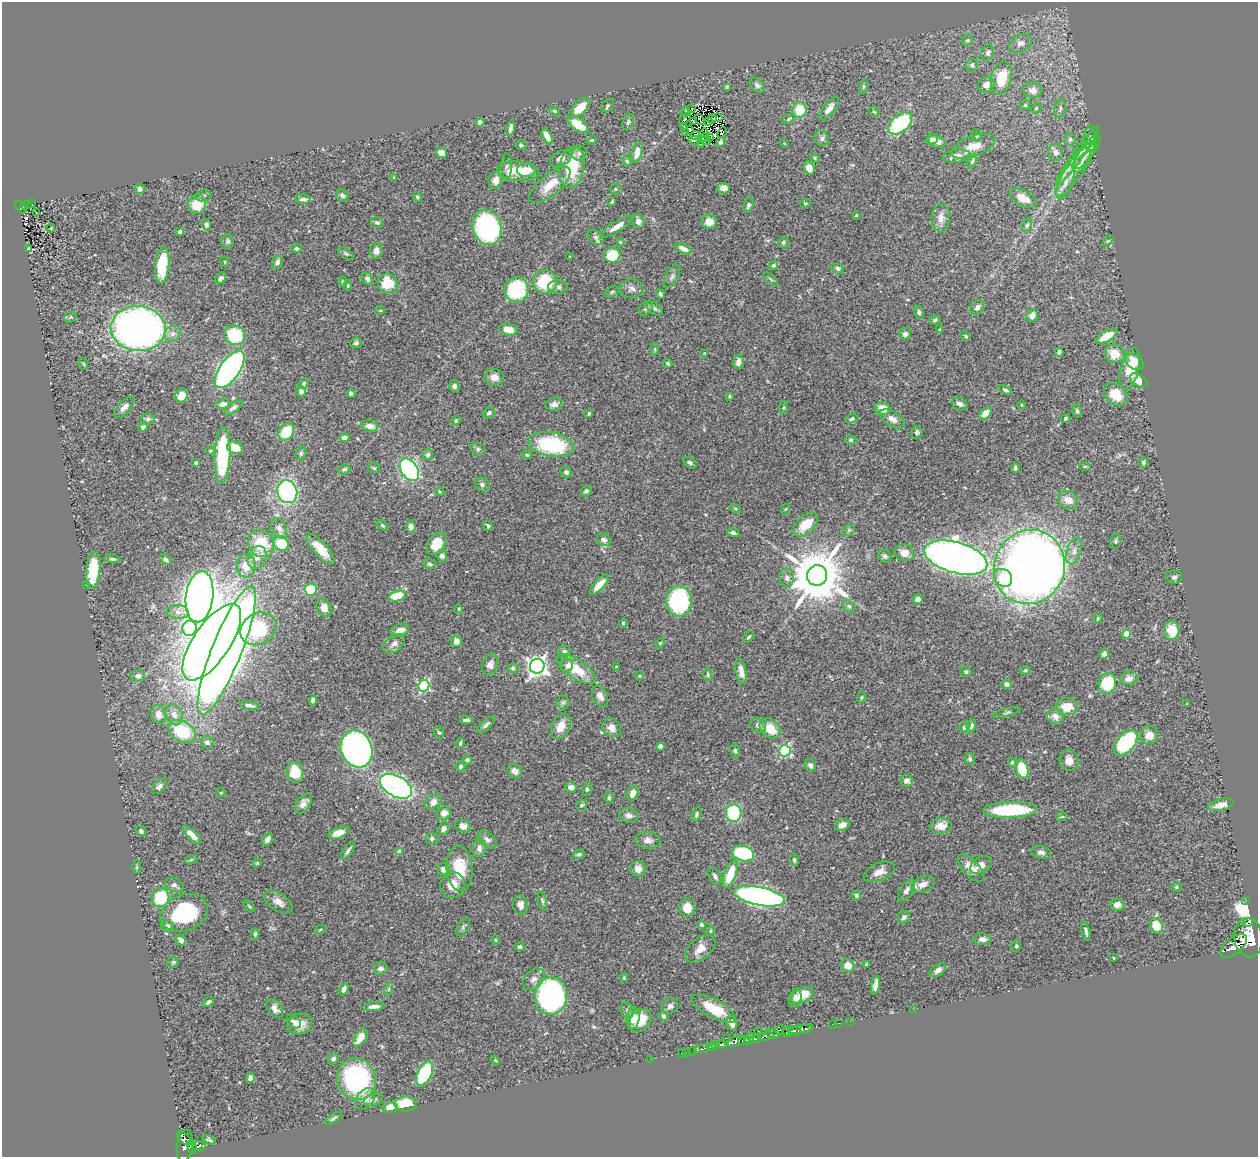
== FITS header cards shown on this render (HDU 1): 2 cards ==
NAXIS1  =                 1256
NAXIS2  =                 1155

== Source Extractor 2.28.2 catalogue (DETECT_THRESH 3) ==
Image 1256 x 1155 px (HDU 1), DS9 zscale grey, 1 PNG px = 1 image px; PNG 1260 x 1159 px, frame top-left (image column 1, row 1155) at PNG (2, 2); each listed source drawn as its Kron ellipse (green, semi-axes under 4 px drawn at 4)
Background 0.478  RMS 0.024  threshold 0.0731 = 3 sigma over >= 5 px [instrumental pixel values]
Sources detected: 481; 4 with non-positive FLUX_AUTO (blend fragments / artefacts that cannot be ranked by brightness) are neither listed nor drawn; the other 477 listed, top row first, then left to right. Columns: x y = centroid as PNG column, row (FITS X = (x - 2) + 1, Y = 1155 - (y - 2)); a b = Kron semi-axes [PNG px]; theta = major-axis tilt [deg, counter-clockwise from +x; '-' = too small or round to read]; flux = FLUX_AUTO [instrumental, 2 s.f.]
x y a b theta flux
967 40 6 5 - 2.6
1020 43 12 8 27 9.7
988 53 8 6 68 6.6
972 65 6 6 - 4.3
1001 78 17 10 75 45
757 85 9 6 -48 4.6
986 85 8 7 - 9.6
863 86 7 4 82 2.5
727 87 4 4 - 4.4
1033 90 10 7 -14 15
1025 105 5 5 - 2.6
607 106 7 6 - 3.6
580 108 12 6 45 30
692 108 2 2 - 0.66
829 108 14 5 52 11
1036 108 5 4 - 2.1
1060 109 9 5 80 4.7
800 110 8 7 - 41
554 111 5 4 - 2.4
686 111 5 2 - 1.3
874 112 6 4 -42 2.2
717 118 5 2 - 1.9
685 119 7 3 42 3.1
712 119 4 3 - 1.6
789 119 7 4 29 2.2
699 120 6 2 -55 1.7
480 122 4 4 - 5.6
628 122 8 5 67 3.6
694 122 4 3 - 1.7
708 122 3 3 - 2.2
900 123 14 8 41 140
578 124 12 6 -35 37
684 126 3 2 - 1.4
511 128 8 4 78 7.5
690 130 4 2 - 2.8
686 132 2 2 - 1
704 133 5 3 - 3.9
722 133 5 3 - 1.3
695 135 4 2 - 0.25
547 136 8 4 -63 13
976 136 6 5 - 2.6
705 137 4 3 - 0.44
710 138 3 2 - 1.7
822 138 8 7 - 5.8
932 139 6 5 - 4.6
1070 139 6 6 - 4.1
1091 139 12 6 -85 6.5
592 140 5 4 - 1.8
695 140 6 3 -4 3.4
706 140 5 3 - 5.1
937 141 9 6 -24 12
721 142 5 4 - 3.7
784 143 5 3 - 1.4
521 145 5 4 - 2.6
701 145 3 2 - 0.71
973 146 23 10 20 23
1085 146 17 5 54 7.9
637 152 10 5 76 16
1056 152 8 7 - 6.5
1087 152 20 7 54 11
441 153 5 5 - 12
579 153 7 7 - 5.1
957 156 14 6 6 11
1077 156 36 5 54 19
815 158 5 4 - 1.9
561 159 11 7 30 9.6
1082 160 14 6 61 8.1
627 161 5 4 - 2
972 161 8 4 65 2.8
507 166 13 5 89 4.6
572 167 21 12 80 67
809 168 7 5 -68 14
1075 169 33 8 56 29
526 170 9 7 2 19
518 171 21 9 -7 44
394 177 4 4 - 1.4
495 180 8 7 - 12
1066 182 18 7 69 15
550 185 25 10 40 29
724 188 6 5 - 11
140 189 5 5 - 5.4
615 189 5 5 - 1.9
342 195 6 5 - 4.9
203 196 8 5 9 3.9
417 197 5 4 - 2.6
1023 198 14 7 -29 21
303 199 8 4 -2 5.7
612 202 3 3 - 2.1
805 203 5 3 - 1.5
32 204 3 2 - 10
197 204 10 9 - 27
26 205 5 3 - 46
748 205 8 5 70 4.4
21 207 7 4 -49 95
36 213 2 2 - 1.2
856 215 3 2 - 1.3
941 218 13 9 86 13
638 221 7 6 - 10
377 222 6 5 - 4.5
709 222 7 7 - 18
206 225 5 4 - 4.3
1027 225 7 5 70 3.7
487 227 18 14 -73 260
616 227 18 5 32 12
51 228 4 3 - 1.4
180 232 4 3 - 4.9
596 237 9 6 -42 5.1
228 241 7 6 - 3.6
1108 241 6 4 43 2.3
620 242 4 4 - 1.6
783 242 6 5 - 3.5
296 248 5 4 - 2.6
28 249 4 2 - 1.4
683 249 9 4 -25 11
376 251 8 6 84 10
346 254 9 4 -32 3.4
612 255 8 7 - 60
570 257 4 2 - 1.1
225 262 5 3 - 1.5
277 262 7 5 68 7.1
773 265 5 4 - 2.9
162 266 18 7 83 58
837 268 7 5 -18 4.6
672 276 13 6 61 6.5
221 278 6 5 - 5.6
367 279 6 5 - 5.6
771 279 9 3 -40 2.4
343 282 5 4 - 2.2
545 282 12 12 - 72
387 283 10 9 - 50
348 286 5 4 - 2.5
558 287 10 6 -1 6.7
632 289 12 9 0 8.7
516 290 12 12 - 130
612 292 8 5 28 2.8
660 294 5 4 - 3.7
977 307 8 6 55 7.9
655 308 9 5 -37 4.2
646 309 8 6 47 4.2
380 311 5 3 - 1.4
919 312 6 4 -72 3.3
1032 315 6 5 - 10
70 317 7 5 25 2.9
935 320 6 4 13 3.4
138 328 27 22 -5 850
509 329 9 6 -14 15
940 330 4 3 - 2.1
173 334 8 7 - 7.5
905 334 6 5 - 4.7
235 335 11 9 -34 90
966 336 5 4 - 2.5
1107 336 12 5 29 28
356 343 6 5 - 5
655 349 6 4 -89 2.1
1059 352 4 4 - 7.9
704 353 4 4 - 1.4
1114 354 10 9 - 24
738 362 7 5 79 9.4
1135 362 10 7 -31 16
668 363 5 4 - 3.1
84 364 6 4 -70 1.9
230 369 21 10 54 660
1130 369 21 9 75 39
494 377 9 8 - 11
1139 381 10 5 -32 30
303 384 6 4 47 3
454 386 5 5 - 4.5
1005 390 7 4 -19 3.6
301 391 5 5 - 5.9
351 394 4 4 - 6.1
1116 394 13 10 -43 30
181 396 7 6 - 25
729 396 4 3 - 2.1
223 404 6 5 - 7.4
554 404 9 6 9 6.9
960 404 8 6 -28 6.1
1021 405 4 3 - 1.4
124 407 13 6 47 8.8
233 408 11 4 37 5.7
783 408 7 3 71 1.8
883 409 8 6 -14 19
1077 411 7 4 -74 3.2
489 413 6 5 - 5
589 413 4 3 - 2
985 414 6 5 - 22
1066 418 5 4 - 2.4
148 419 7 6 - 3.4
852 419 7 4 20 3.3
892 419 14 7 -31 11
456 421 5 4 - 2.1
370 426 9 5 -7 10
143 427 4 4 - 4.1
286 432 9 7 57 44
917 432 6 5 - 3.3
345 438 5 4 - 5.5
851 440 6 4 -2 2.8
551 444 22 12 -9 150
235 448 8 6 -22 29
478 449 7 5 -17 3.6
210 451 4 3 - 2
301 453 7 5 75 3
428 454 5 5 - 5.3
222 455 28 8 88 150
527 455 5 4 - 2.6
196 463 4 3 - 2.1
690 463 7 5 -33 4.1
1143 463 5 4 - 3.2
1085 466 6 4 -1 2
374 468 6 5 - 2.4
1015 468 5 3 - 3.1
344 469 6 5 - 4
409 470 12 8 -56 310
566 472 6 5 - 3.9
482 485 7 6 - 4.3
586 491 5 5 - 3.7
287 492 12 10 -73 300
440 492 4 3 - 1.5
1068 500 10 8 -28 18
735 508 6 3 -19 1.9
786 509 5 3 - 1.5
806 524 15 8 44 35
382 525 6 4 -32 1.8
488 526 5 3 - 2.6
411 527 6 4 -85 8.9
279 528 11 7 -62 7.9
849 530 6 5 - 3.1
733 533 6 4 -18 4.1
604 540 7 6 - 7.1
1115 541 7 5 75 3
261 543 14 12 -58 55
281 544 8 7 - 47
436 544 12 8 56 37
320 549 19 7 -48 27
1074 551 13 7 73 11
904 553 10 8 -12 14
442 556 6 5 - 6.4
885 556 7 6 - 3.7
257 558 12 9 66 11
956 558 32 15 -16 1600
112 559 8 4 -6 3.2
166 559 6 4 -47 4.7
429 564 7 5 -18 3.1
246 566 12 9 -88 22
1029 567 38 35 63 1800
93 570 18 7 84 69
817 576 10 10 - 11000
1174 577 8 6 -9 4.6
787 578 9 7 -85 7.7
1003 578 10 8 -42 48
87 585 3 2 - 1.3
599 585 13 5 48 19
311 589 6 6 - 52
397 596 8 5 17 50
200 597 26 13 83 3100
918 599 5 4 - 8.6
679 601 15 13 -86 230
849 606 6 5 - 3.1
324 608 9 7 -68 12
459 609 4 3 - 1.6
178 612 11 7 -3 8.7
1098 618 5 3 - 1.8
623 623 4 3 - 3.7
189 628 8 7 - 110
258 629 19 15 32 110
400 630 9 6 22 13
1172 630 9 7 -89 34
1126 634 4 4 - 35
749 637 6 3 51 2.6
456 641 5 5 - 14
212 642 44 18 56 1700
394 643 12 8 38 9.3
660 643 5 3 - 1.6
227 650 69 15 68 3200
565 651 6 6 - 4.1
1104 654 5 4 - 5.4
490 665 11 7 73 9.1
567 665 7 6 - 4.9
537 666 7 7 - 880
616 667 3 3 - 1.5
513 668 5 5 - 2.9
577 669 22 9 -34 42
1025 670 6 4 7 2
741 671 12 5 -80 14
966 672 5 5 - 2.8
708 675 6 4 -90 2.3
138 676 7 6 - 7.8
639 676 5 4 - 1.9
1129 678 9 6 12 11
1107 683 10 8 77 75
1006 684 5 4 - 6.1
424 686 6 5 - 200
600 696 11 7 -64 9.7
861 697 5 4 - 1.8
313 700 5 4 - 7.7
563 702 7 6 - 3.7
1187 703 3 2 - 1
250 705 10 4 -11 5.1
1067 707 11 8 1 30
1007 713 14 3 15 3.3
158 714 9 7 -75 13
174 715 11 8 -70 14
1055 716 9 7 -45 12
466 720 6 3 1 4.1
486 725 12 4 41 5.1
758 725 8 7 - 8.7
561 726 13 8 62 20
971 726 7 4 74 4.9
964 727 5 5 - 2.9
612 728 10 8 -48 11
770 728 11 8 -41 36
182 731 15 10 -28 88
439 732 6 5 - 2.6
1149 735 9 8 - 17
207 742 6 6 - 5
460 743 5 3 - 2.9
1126 743 15 8 51 190
660 746 4 4 - 9.6
357 749 19 15 -68 680
735 751 7 4 -77 3.3
785 751 6 5 - 220
970 759 6 5 - 3.5
467 760 4 4 - 4.5
1069 760 10 9 - 16
1012 762 4 4 - 1.9
810 765 6 5 - 5.1
461 766 5 5 - 3.6
1022 769 10 6 -74 57
515 771 8 6 -39 9.9
295 772 10 8 -77 48
907 781 6 6 - 9
160 786 9 5 48 5.5
396 786 17 10 -29 660
571 787 5 5 - 9.7
587 789 6 4 82 2.9
221 793 4 4 - 1.5
633 793 7 5 60 12
609 798 6 4 86 2.4
433 802 9 7 45 9.9
303 803 11 7 56 9.1
581 805 5 5 - 3.4
1221 805 13 5 13 13
1010 810 27 8 1 150
444 813 7 6 - 13
734 813 9 8 - 110
697 814 8 4 69 2.9
629 815 9 7 -15 8.2
1062 817 6 4 1 1.9
842 825 7 5 22 15
463 826 8 6 -20 11
941 826 11 7 4 17
444 828 6 5 - 5.9
141 831 5 4 - 4.5
339 833 10 5 21 18
192 835 11 4 -45 17
432 838 6 6 - 4.5
267 840 6 4 57 8.6
487 840 11 7 -38 6.2
648 840 12 8 -5 9.1
479 848 9 6 84 8.6
348 850 10 4 55 4.5
399 852 4 4 - 17
1041 852 10 6 -13 5.9
743 853 11 7 -17 130
579 854 6 4 22 4.5
191 860 6 4 19 2.3
794 860 6 4 -83 2.7
257 863 5 4 - 1.7
981 865 12 8 32 12
137 867 7 4 90 2.5
460 868 23 13 -85 51
971 868 17 8 -49 19
638 869 7 7 - 14
444 870 6 6 - 8.4
879 872 16 8 23 14
730 874 14 6 70 47
715 876 9 6 -59 5.1
923 884 12 7 21 13
174 885 10 6 -26 6.3
453 885 13 12 - 21
1176 887 5 4 - 2.5
906 890 12 6 58 7.5
856 895 5 4 - 2.6
760 896 26 9 -11 680
161 898 9 8 - 73
1246 900 2 2 - 7.9
542 901 9 3 -79 2.8
278 902 16 8 -32 13
520 905 10 7 -84 9.2
1117 905 7 6 - 12
249 906 7 3 -45 1.7
687 908 9 8 - 22
184 913 24 18 21 130
904 917 7 5 52 5.4
1248 923 5 3 - 780
701 925 4 3 - 6.4
167 926 6 5 - 5.1
1156 926 8 6 -68 31
463 927 10 5 61 3.8
320 930 5 3 - 1.7
710 931 4 4 - 1.7
1086 931 9 4 -78 4.5
255 934 5 3 - 3
1248 938 20 14 -83 6700
982 939 9 6 -4 7.9
181 940 6 4 -48 6.2
496 940 5 3 - 1.3
1016 946 5 5 - 2.7
1233 946 16 8 39 2600
520 947 5 4 - 4.5
700 949 18 10 39 19
1114 958 3 2 - 1
173 962 5 5 - 2.4
866 964 3 2 - 1.6
848 966 7 6 - 19
381 968 7 6 - 6.2
938 970 9 5 33 6.4
624 978 4 4 - 1.8
534 979 12 8 44 9.7
875 985 9 4 80 9.6
344 989 6 4 60 6.8
389 989 6 4 71 2.7
802 995 12 7 22 24
551 996 19 16 86 510
795 998 9 6 79 7.3
208 1002 6 4 37 3.4
374 1006 11 4 4 10
670 1006 8 7 - 6.1
275 1009 10 7 -55 8.4
714 1009 24 9 -28 43
913 1009 2 2 - 81
627 1010 8 6 -77 3.9
664 1016 5 4 - 5.6
633 1018 11 6 83 16
640 1020 13 9 47 28
294 1021 8 5 -38 4.7
850 1021 2 2 - 9.9
732 1023 7 5 -76 7.9
838 1023 2 2 - 9.6
299 1024 13 10 14 20
832 1024 2 2 - 11
801 1029 13 4 11 790
806 1029 5 3 - 230
780 1030 5 4 - 130
758 1031 2 2 - 61
791 1031 10 5 8 630
786 1033 3 3 - 140
772 1034 7 4 -24 260
765 1036 8 3 15 280
360 1038 10 5 56 24
726 1038 2 2 - 46
755 1038 5 3 - 340
749 1039 6 4 57 200
744 1041 5 3 - 150
735 1042 10 4 14 1500
722 1045 5 3 - 370
716 1046 4 3 - 190
711 1047 4 3 - 320
702 1049 8 3 13 160
693 1051 2 2 - 4
686 1052 2 2 - 12
681 1053 2 2 - 4.7
333 1059 6 5 - 4.4
651 1059 2 2 - 5.5
495 1060 5 3 - 1.4
424 1073 13 7 64 100
250 1078 5 4 - 5.7
356 1079 21 19 -69 260
365 1099 12 8 53 17
373 1100 10 6 21 6.2
406 1104 11 7 1 45
390 1108 8 5 9 23
334 1118 10 4 32 3.1
184 1138 8 5 -44 250
209 1140 6 2 -19 2
185 1146 15 8 82 620
199 1146 6 4 3 140
192 1147 7 3 -80 110
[4 non-positive-flux detections neither listed nor drawn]